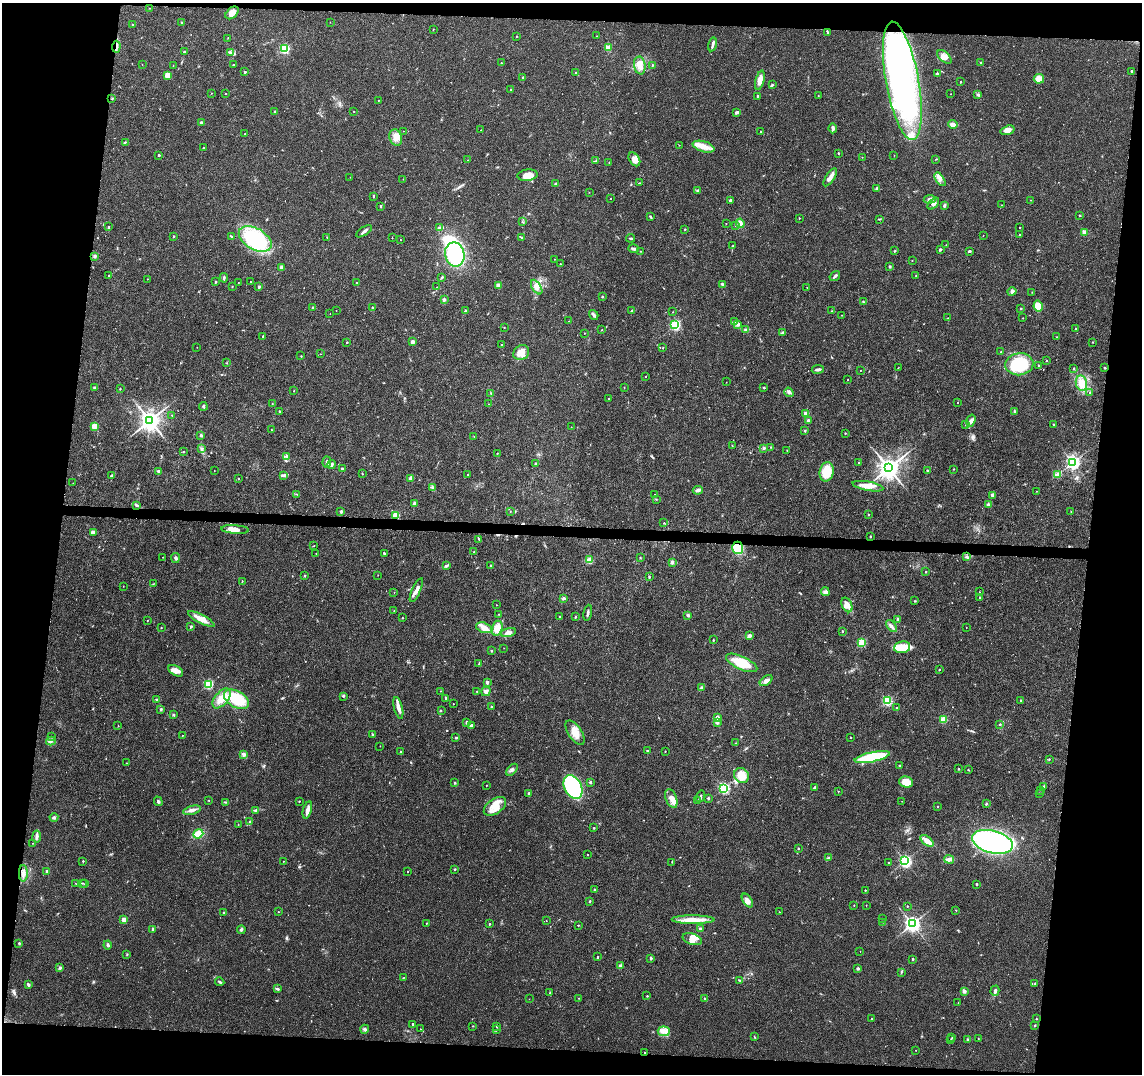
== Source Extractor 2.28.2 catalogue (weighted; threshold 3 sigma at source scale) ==
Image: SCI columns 4-4563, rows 232-4517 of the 4573 x 4801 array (HDU 1 of 3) = the unmasked area's bounding box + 8 px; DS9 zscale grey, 4 x 4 block average (1 PNG px = mean of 4 x 4 image px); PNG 1144 x 1076 px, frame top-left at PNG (2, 3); each listed source drawn as its Kron ellipse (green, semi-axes under 4 px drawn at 4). Shown black and unused: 15% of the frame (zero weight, under 3 of 4 exposures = <1% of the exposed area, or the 3 px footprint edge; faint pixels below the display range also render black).
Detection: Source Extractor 2.28.2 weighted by HDU 2 'WHT'. Background 0.0197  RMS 0.0028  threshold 0.0128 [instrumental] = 3 sigma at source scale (4.5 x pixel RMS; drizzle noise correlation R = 1.50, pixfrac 1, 0.0396/0.0396 arcsec/px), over >= 5 px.
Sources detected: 609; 3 too faint to see at this stretch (4 x 4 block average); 5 inside a brighter object's white glare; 8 cosmic-ray / hot-pixel residue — neither listed nor drawn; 3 coinciding with a brighter row at this scale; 24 inside a brighter listed object's ellipse — not listed separately; of the other 566, all 500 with FLUX_AUTO >= 0.439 (the completeness limit of this list) listed and drawn (66 fainter detections not listed), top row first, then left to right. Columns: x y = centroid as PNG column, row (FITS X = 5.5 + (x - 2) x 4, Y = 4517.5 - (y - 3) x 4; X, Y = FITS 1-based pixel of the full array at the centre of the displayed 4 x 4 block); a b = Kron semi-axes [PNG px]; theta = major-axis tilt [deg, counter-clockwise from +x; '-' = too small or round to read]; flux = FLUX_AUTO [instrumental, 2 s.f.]
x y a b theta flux
149 8 2 2 - 0.45
232 13 8 5 42 13
181 22 2 2 - 1.6
330 22 2 2 - 0.65
133 25 3 2 - 1.2
433 29 2 2 - 0.5
827 32 3 2 - 1.5
517 36 2 2 - 1.4
597 36 2 2 - 0.61
228 38 2 2 - 0.55
713 44 7 2 76 4.4
116 47 6 2 85 4
608 48 2 2 - 43
285 49 2 2 - 200
184 52 2 2 - 2.7
230 53 4 2 - 2.5
944 57 8 5 -42 8.8
501 63 2 2 - 0.82
981 63 2 2 - 0.91
142 64 2 2 - 0.45
233 65 2 2 - 1.6
640 65 9 5 -80 12
652 65 2 2 - 1.5
173 66 2 2 - 0.53
1131 71 2 2 - 3.6
245 72 2 2 - 3.3
576 73 2 2 - 3.6
937 74 2 2 - 10
167 75 2 2 - 45
523 77 2 2 - 4.5
1039 79 5 4 - 16
760 80 10 4 76 14
902 81 60 16 -80 420
960 82 2 2 - 2.7
772 84 3 2 - 1.1
511 89 2 2 - 0.84
211 93 2 2 - 0.5
225 94 2 2 - 0.76
951 94 2 2 - 0.51
978 95 3 2 - 2.2
758 96 2 2 - 2.8
818 96 2 2 - 0.49
112 98 2 2 - 0.64
378 100 2 2 - 0.92
354 111 2 2 - 1
275 112 2 2 - 5.9
737 112 3 2 - 4.5
201 123 2 2 - 7.6
953 124 5 3 - 8.7
833 128 5 3 - 4.1
481 130 2 2 - 1.1
1007 130 7 4 17 9.6
403 131 2 2 - 0.58
761 131 2 2 - 1.8
245 134 2 2 - 1.3
396 137 8 6 -72 12
125 142 3 2 - 1.3
679 145 2 2 - 0.49
703 147 11 5 -16 17
203 148 2 2 - 2.1
838 153 2 2 - 1.8
159 155 2 2 - 4.9
894 155 2 2 - 0.5
862 157 2 2 - 0.59
634 159 7 5 -57 13
936 159 2 2 - 0.73
467 160 2 2 - 0.48
595 161 3 2 - 1.3
609 162 3 2 - 0.85
528 175 10 5 7 19
350 177 2 2 - 0.44
830 177 10 4 57 9
403 179 2 2 - 0.58
940 179 8 4 -56 7.6
639 183 2 2 - 0.79
556 184 2 2 - 11
877 188 2 2 - 9.7
698 190 4 3 - 3.3
589 192 2 2 - 0.57
373 196 3 2 - 1.6
611 198 2 2 - 0.95
930 199 6 3 7 4.4
730 200 3 2 - 3.2
1030 200 2 2 - 0.49
933 204 7 4 47 6.5
1002 205 2 2 - 0.58
381 206 2 2 - 3.7
944 206 3 2 - 2.4
1080 216 2 2 - 3.3
650 217 3 2 - 2.2
799 218 2 2 - 1.5
880 219 3 2 - 1.1
522 222 2 2 - 0.77
726 223 2 2 - 0.58
740 223 5 4 - 9
735 225 2 2 - 1.4
108 227 2 2 - 3.3
1019 227 2 2 - 0.85
440 228 3 2 - 3
685 229 2 2 - 1.7
364 231 9 2 34 4.4
1084 232 4 3 - 5.1
1020 234 2 2 - 1.2
983 235 2 2 - 0.51
174 236 2 2 - 2.7
231 237 2 2 - 0.76
327 237 3 2 - 1.1
392 238 2 2 - 0.66
522 238 2 2 - 1.5
631 238 4 2 - 1.5
255 239 18 10 -30 140
400 240 2 2 - 0.61
946 245 2 2 - 0.65
732 246 2 2 - 0.83
633 249 5 2 - 4.1
940 250 3 2 - 2.2
641 251 2 2 - 0.78
894 251 3 2 - 1.1
969 251 2 2 - 4.4
455 254 12 9 -78 140
95 256 2 2 - 12
555 259 2 2 - 0.6
912 260 2 2 - 0.55
560 264 2 2 - 1.1
281 267 2 2 - 18
890 267 3 2 - 2
109 275 2 2 - 0.92
835 276 6 2 35 3.1
916 276 3 2 - 1.1
442 277 3 2 - 1.4
224 278 5 2 - 3
147 279 2 2 - 0.51
216 282 2 2 - 5.2
238 282 2 2 - 0.52
251 282 2 2 - 0.71
356 282 2 2 - 1.3
722 284 4 2 - 3
498 285 4 3 - 6.4
232 286 2 2 - 1.3
259 287 2 2 - 7.4
437 287 2 2 - 0.67
537 287 8 4 -57 9.5
807 288 2 2 - 0.58
1012 291 4 3 - 4.1
1032 292 2 2 - 0.46
602 296 2 2 - 3.8
444 300 2 2 - 13
863 302 3 2 - 1.1
1038 306 5 4 - 24
312 307 2 2 - 4.8
373 308 2 2 - 6.4
1021 309 2 2 - 3.3
336 310 2 2 - 0.48
632 310 3 2 - 0.97
465 311 2 2 - 10
832 311 2 2 - 0.74
673 312 2 2 - 0.91
330 314 2 2 - 0.53
594 315 5 2 - 3.9
842 315 2 2 - 0.94
948 318 2 2 - 0.48
1023 318 2 2 - 0.9
569 321 2 2 - 0.61
735 321 2 2 - 1.1
737 324 2 2 - 1.2
675 325 2 2 - 230
504 327 2 2 - 0.81
1076 329 2 2 - 0.77
602 330 2 2 - 0.79
746 330 3 3 - 2.7
584 333 2 2 - 0.49
783 333 3 2 - 1.7
263 336 2 2 - 3
1057 337 2 2 - 0.62
347 342 2 2 - 2.2
412 342 2 2 - 20
1093 342 2 2 - 1.1
501 345 2 2 - 1.9
197 347 2 2 - 0.6
663 348 2 2 - 0.88
1001 352 2 2 - 0.91
521 353 8 7 - 16
320 354 2 2 - 0.45
301 356 2 2 - 1.4
1046 361 2 2 - 1.3
226 363 2 2 - 0.54
1019 364 14 11 7 96
1039 365 2 2 - 0.97
898 368 2 2 - 0.59
1073 368 2 2 - 1
1105 368 2 2 - 2.5
818 369 6 2 10 4
860 371 2 2 - 0.5
646 376 2 2 - 0.69
848 380 2 2 - 0.81
726 382 2 2 - 0.49
1081 383 8 5 -78 14
624 387 2 2 - 0.47
94 388 2 2 - 1.6
764 388 2 2 - 4
120 389 2 2 - 1.6
294 391 2 2 - 0.61
789 392 5 4 - 4
1090 392 2 2 - 0.85
491 393 2 2 - 1
608 398 2 2 - 0.66
957 402 2 2 - 1.6
272 403 2 2 - 0.58
489 404 2 2 - 0.81
203 406 4 2 - 2.1
1014 411 2 2 - 5
280 412 2 2 - 7.6
806 413 2 2 - 21
172 415 2 2 - 0.54
150 420 3 3 - 1500
808 420 2 2 - 8.1
971 421 6 3 74 6.4
1054 424 2 2 - 2.1
965 425 2 2 - 0.51
94 426 2 2 - 45
571 427 2 2 - 0.46
271 430 2 2 - 0.78
805 430 2 2 - 0.75
845 433 2 2 - 0.87
201 435 3 3 - 2.2
474 437 2 2 - 0.51
732 446 3 2 - 0.95
771 447 2 2 - 0.82
764 448 3 2 - 1.3
201 449 2 2 - 1.6
787 450 2 2 - 0.79
183 452 3 2 - 0.7
497 453 2 2 - 1.4
287 456 3 3 - 2.6
327 462 5 3 - 4.4
859 462 2 2 - 1.4
1073 462 2 2 - 470
536 463 2 2 - 2.3
331 465 5 3 - 3.6
889 468 3 3 - 1600
342 469 2 2 - 10
954 469 2 2 - 0.81
214 470 2 2 - 0.53
927 470 2 2 - 2.1
159 471 4 2 - 3
827 472 10 7 77 42
362 474 2 2 - 0.97
468 474 2 2 - 1.7
111 475 4 2 - 2.2
284 475 3 3 - 2.9
1057 475 4 3 - 5.4
238 478 2 2 - 1.7
411 478 4 3 - 6
73 483 2 2 - 0.56
868 486 16 4 -10 16
432 487 2 2 - 1.4
698 490 5 3 - 3.8
1037 491 2 2 - 0.54
296 494 3 2 - 0.62
655 495 2 2 - 0.85
993 495 4 3 - 4.5
656 499 2 2 - 0.72
414 503 2 2 - 11
988 504 2 2 - 5.9
136 505 3 3 - 2
341 511 2 2 - 8.8
510 511 2 2 - 0.82
1071 511 2 2 - 0.66
396 515 2 2 - 78
868 515 2 2 - 2.1
664 523 2 2 - 0.78
235 530 14 4 -4 12
93 532 3 3 - 6.6
870 536 2 2 - 2.2
479 539 3 2 - 1.2
314 546 3 2 - 0.56
738 548 6 5 - 51
474 552 2 2 - 0.73
316 553 2 2 - 0.78
384 553 4 2 - 1.4
163 557 2 2 - 0.7
967 557 4 2 - 2
175 558 5 2 - 2.6
640 558 2 2 - 0.55
589 560 4 2 - 3.5
672 562 2 2 - 14
447 565 4 2 - 2.5
491 565 2 2 - 2.5
926 572 2 2 - 1.5
378 575 2 2 - 0.52
305 576 2 2 - 0.92
649 577 3 2 - 1.3
242 581 2 2 - 0.82
153 584 2 2 - 0.56
123 586 2 2 - 0.64
416 590 13 3 66 10
394 592 2 2 - 1
825 592 4 3 - 3.8
979 592 2 2 - 0.58
980 597 2 2 - 2.2
564 598 4 3 - 2.4
915 601 3 2 - 1.1
496 605 2 2 - 0.62
847 605 8 5 -63 9
394 610 2 2 - 0.72
588 613 8 2 80 4.2
499 614 2 2 - 0.62
688 615 3 3 - 3
559 616 2 2 - 1.6
575 617 2 2 - 1.8
402 618 2 2 - 0.69
201 619 14 4 -27 16
898 619 3 2 - 2.2
147 621 2 2 - 0.77
891 626 7 2 -55 4.2
161 627 2 2 - 1.7
191 627 2 2 - 5.8
484 628 8 5 -18 11
497 628 7 5 73 21
966 628 2 2 - 0.7
842 631 2 2 - 2.3
508 632 8 3 15 6.7
749 636 4 3 - 4.8
713 640 2 2 - 1.9
862 643 2 2 - 110
902 647 8 6 10 33
504 648 2 2 - 0.8
492 651 2 2 - 3.4
742 663 17 6 -25 45
479 664 3 2 - 0.89
939 670 2 2 - 2.6
176 671 8 4 -31 11
766 681 7 4 37 7.1
487 682 2 2 - 12
208 684 2 2 - 170
701 688 4 2 - 2.7
440 691 2 2 - 0.47
477 691 2 2 - 1.5
486 691 5 4 - 6.4
343 696 3 2 - 1.8
222 698 12 6 50 20
446 698 2 2 - 3.6
156 699 3 2 - 1.1
236 699 14 8 -29 76
1021 700 3 2 - 1.2
887 701 2 2 - 170
453 704 2 2 - 1.1
491 707 2 2 - 2.6
398 708 11 3 -76 9.7
896 708 2 2 - 0.74
161 709 3 2 - 1.4
441 711 2 2 - 0.85
174 715 3 2 - 1.6
717 717 2 2 - 19
943 720 2 2 - 79
466 722 2 2 - 7
717 722 3 2 - 5.1
1000 724 2 2 - 2.2
471 725 4 2 - 3
118 726 2 2 - 0.65
575 733 14 6 -57 20
182 735 2 2 - 0.73
373 735 4 2 - 1.8
52 737 2 2 - 1.6
851 737 2 2 - 1.9
456 738 2 2 - 4.3
51 741 5 2 - 3.1
736 743 2 2 - 0.52
380 746 2 2 - 0.62
401 751 2 2 - 0.85
648 751 3 2 - 1.4
665 751 2 2 - 1
244 754 4 3 - 4.5
872 757 18 5 12 84
1049 759 2 2 - 1.1
126 763 2 2 - 0.96
900 766 3 2 - 1.4
959 769 2 2 - 1.1
512 770 7 3 47 4
968 770 3 2 - 1.2
742 775 8 7 - 22
590 782 2 2 - 5.7
906 782 7 5 -13 21
455 783 2 2 - 4.5
486 785 2 2 - 0.65
573 787 13 8 -62 220
815 787 3 2 - 2.7
1043 787 3 2 - 2
724 788 2 2 - 260
1040 790 2 2 - 0.52
838 791 2 2 - 0.71
529 793 2 2 - 5.3
1039 793 2 2 - 0.79
700 796 6 2 73 2.8
671 798 10 5 -69 12
708 798 2 2 - 5.2
158 801 5 3 - 3
209 801 3 2 - 0.65
299 801 2 2 - 0.75
698 801 3 2 - 1.2
902 801 2 2 - 0.56
225 802 4 2 - 1.5
986 803 3 2 - 1.3
495 806 12 7 34 24
938 807 2 2 - 1.7
192 810 9 4 15 7.6
256 810 4 2 - 2.4
307 810 9 3 76 9.6
54 817 4 3 - 2.8
250 822 2 2 - 3.7
238 824 2 2 - 0.66
594 828 2 2 - 1.5
198 834 5 4 - 32
37 836 6 3 82 6.1
927 841 8 3 -37 15
992 842 21 11 -15 350
32 843 2 2 - 0.48
798 848 2 2 - 2.7
587 855 2 2 - 1.1
829 858 4 2 - 3
949 859 5 4 - 5.1
83 861 2 2 - 1.4
284 861 2 2 - 0.47
905 861 3 2 - 330
672 862 2 2 - 0.6
888 863 2 2 - 1.1
455 869 2 2 - 2.6
47 872 2 2 - 13
407 872 2 2 - 1.1
23 873 8 3 90 7.1
75 883 2 2 - 0.47
82 883 4 2 - 1.4
85 884 3 2 - 1.2
977 884 2 2 - 4.2
594 890 2 2 - 2.5
865 890 2 2 - 1.8
747 900 8 4 -55 9.2
590 901 2 2 - 5.6
854 905 2 2 - 1.2
866 905 2 2 - 0.9
907 906 2 2 - 1.7
956 910 2 2 - 0.88
224 912 2 2 - 1.4
278 912 2 2 - 0.64
779 912 2 2 - 0.6
882 919 2 2 - 0.77
124 920 2 2 - 26
693 920 21 4 0 24
546 921 2 2 - 0.68
882 922 3 2 - 0.8
427 923 2 2 - 0.57
489 924 2 2 - 3.1
912 924 3 3 - 740
578 925 2 2 - 1
153 929 4 2 - 2.2
700 929 2 2 - 3.4
241 930 4 3 - 3
692 939 10 5 -18 12
19 943 3 2 - 1.5
108 945 4 2 - 2.8
860 951 2 2 - 0.53
127 954 2 2 - 0.98
598 957 2 2 - 3.4
651 958 2 2 - 7.3
913 959 2 2 - 2.9
621 966 4 3 - 4.5
60 968 3 2 - 2.3
858 968 2 2 - 7.9
901 972 3 2 - 1.5
403 978 2 2 - 0.8
740 980 3 2 - 1
220 982 4 2 - 2.7
1035 984 2 2 - 0.82
28 985 3 2 - 3.9
277 989 4 2 - 2.8
964 991 3 3 - 2.6
995 991 5 2 - 4.6
550 993 2 2 - 1.1
647 996 2 2 - 2.1
579 998 2 2 - 0.94
704 998 2 2 - 3.2
529 999 2 2 - 0.44
958 1002 2 2 - 0.46
872 1019 2 2 - 1.8
1036 1019 2 2 - 0.82
413 1024 2 2 - 4
1035 1025 2 2 - 1.1
473 1026 2 2 - 0.91
497 1026 2 2 - 2
365 1029 4 3 - 3.5
420 1029 2 2 - 0.52
496 1030 4 2 - 1.6
664 1031 6 5 - 8.7
754 1036 2 2 - 0.62
952 1038 2 2 - 0.77
968 1039 2 2 - 6.5
978 1039 2 2 - 1.1
951 1040 2 2 - 2.1
916 1050 2 2 - 0.65
645 1053 2 2 - 1.8
Overlapping masked pixels (flux is a lower limit): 5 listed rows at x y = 116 47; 1105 368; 235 530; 738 548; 645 1053
Diffuse or blended objects may show on this block-average render without a row.